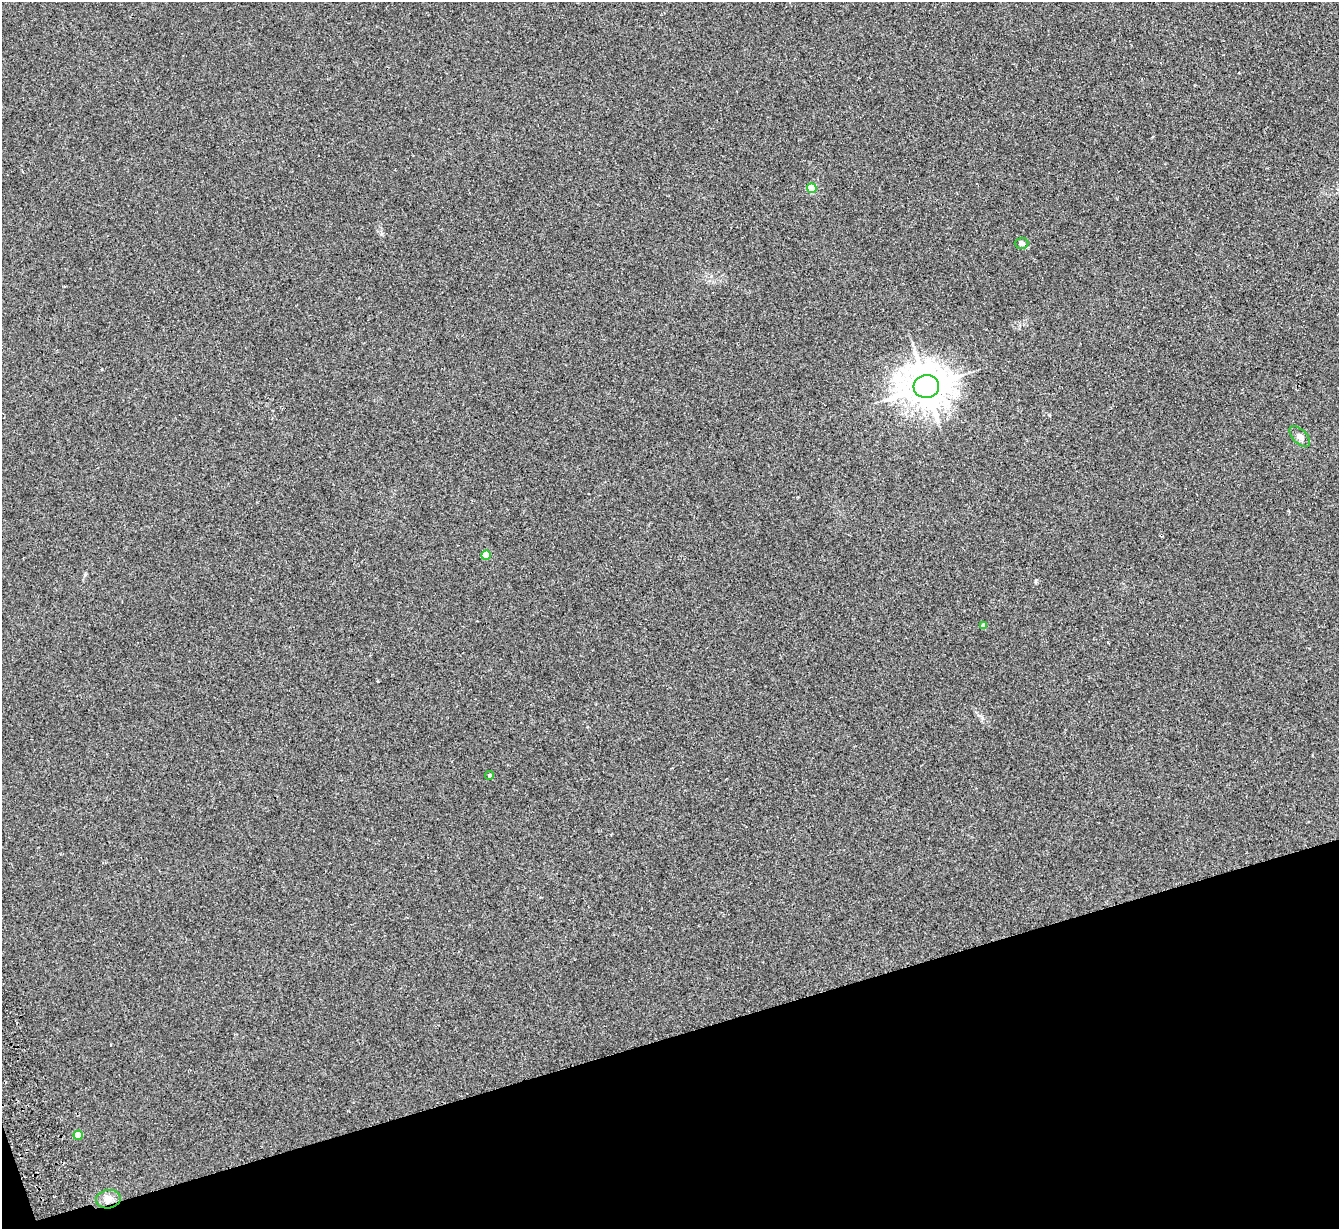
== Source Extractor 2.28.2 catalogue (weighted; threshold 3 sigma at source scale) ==
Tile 14 of 4 x 4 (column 2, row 4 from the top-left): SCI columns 1394-2730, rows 172-1398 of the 5459 x 5375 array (HDU 1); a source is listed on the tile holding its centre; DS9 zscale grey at full resolution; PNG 1341 x 1231 px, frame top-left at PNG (2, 2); each listed source drawn as its Kron ellipse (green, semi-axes under 4 px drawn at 4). Shown black and unused: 16% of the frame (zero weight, under 2 of 3 exposures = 3% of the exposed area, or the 3 px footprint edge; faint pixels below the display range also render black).
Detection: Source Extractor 2.28.2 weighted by HDU 2 'WHT'; one run over the whole footprint, this tile lists its part. Background 0.0807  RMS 0.0082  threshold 0.037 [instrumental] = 3 sigma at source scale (4.5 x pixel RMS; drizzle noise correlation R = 1.50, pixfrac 1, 0.05/0.05 arcsec/px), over >= 5 px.
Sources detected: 9; all 9 listed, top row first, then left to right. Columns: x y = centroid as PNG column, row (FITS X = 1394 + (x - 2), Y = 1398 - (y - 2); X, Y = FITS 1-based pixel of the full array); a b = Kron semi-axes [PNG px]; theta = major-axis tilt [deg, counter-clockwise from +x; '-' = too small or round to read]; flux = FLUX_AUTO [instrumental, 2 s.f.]
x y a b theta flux
812 188 5 5 - 28
1021 243 7 5 0 2.8
926 386 13 11 6 2300
1300 436 13 7 -46 3.5
486 555 4 4 - 21
984 625 4 4 - 3.7
489 775 4 4 - 1.5
78 1135 5 4 - 14
108 1199 12 9 10 5.9